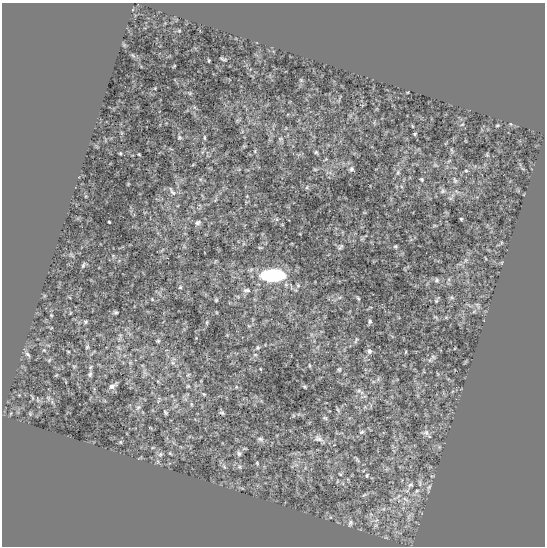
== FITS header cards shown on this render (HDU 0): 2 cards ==
NAXIS1  =                  543
NAXIS2  =                  544

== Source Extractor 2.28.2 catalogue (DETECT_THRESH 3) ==
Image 543 x 544 px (HDU 0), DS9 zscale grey, 1 PNG px = 1 image px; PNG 547 x 548 px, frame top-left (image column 1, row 544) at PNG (2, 3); no overlay
Background -0.00144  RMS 5.1e-04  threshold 0.00152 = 3 sigma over >= 5 px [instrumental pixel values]
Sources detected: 229; all 229 listed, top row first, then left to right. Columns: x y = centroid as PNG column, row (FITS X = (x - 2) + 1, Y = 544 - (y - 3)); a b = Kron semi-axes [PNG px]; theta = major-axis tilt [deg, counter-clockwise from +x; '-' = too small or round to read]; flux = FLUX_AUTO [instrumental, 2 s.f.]
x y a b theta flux
179 31 5 4 - 0.036
124 45 7 4 -54 0.051
133 55 8 5 -48 0.057
223 59 7 3 -25 0.062
209 60 3 2 - 0.037
174 66 4 2 - 0.032
301 80 6 5 - 0.055
155 88 4 3 - 0.028
407 92 3 2 - 0.03
190 93 7 5 -16 0.054
339 99 10 2 66 0.049
194 107 6 4 -71 0.047
288 114 4 3 - 0.025
238 120 4 3 - 0.046
374 123 7 4 84 0.042
462 124 7 4 28 0.056
510 124 5 4 - 0.041
497 125 3 3 - 0.046
412 126 4 2 - 0.03
286 128 5 4 - 0.035
121 133 6 4 -89 0.038
415 134 3 3 - 0.054
179 137 7 7 - 0.08
204 138 7 4 -83 0.059
281 139 9 6 -70 0.08
105 140 6 4 90 0.032
466 141 3 2 - 0.026
446 143 5 3 - 0.027
244 146 5 4 - 0.039
97 147 6 3 -19 0.032
255 151 5 5 - 0.049
452 151 7 3 -84 0.057
316 152 4 3 - 0.057
120 153 3 3 - 0.04
139 154 3 2 - 0.036
487 155 5 4 - 0.045
326 159 6 3 32 0.035
449 161 8 4 36 0.052
193 165 5 3 - 0.031
435 165 7 6 - 0.068
239 169 6 4 19 0.047
315 169 6 3 -8 0.044
351 169 6 6 - 0.098
523 169 8 4 -35 0.045
466 171 5 4 - 0.049
398 172 9 6 82 0.11
329 173 11 4 -4 0.086
200 179 5 5 - 0.054
421 179 6 5 - 0.052
455 180 10 6 -56 0.11
128 184 3 2 - 0.031
401 186 7 4 -59 0.051
307 187 6 6 - 0.063
172 191 15 6 -53 0.14
443 191 7 6 - 0.094
457 192 10 5 -33 0.11
86 196 4 4 - 0.034
202 196 7 2 -46 0.035
247 196 4 3 - 0.026
450 198 8 5 -11 0.068
215 199 10 4 64 0.066
200 205 8 4 -35 0.063
145 212 4 2 - 0.026
446 212 6 3 -19 0.029
364 213 5 2 - 0.03
276 219 8 5 -1 0.073
461 219 3 3 - 0.044
109 222 3 3 - 0.04
198 223 8 7 - 0.12
282 225 4 2 - 0.028
434 225 7 3 0 0.047
342 232 6 3 -71 0.033
262 234 6 3 71 0.033
366 236 5 3 - 0.026
362 239 5 4 - 0.051
411 240 6 4 2 0.048
501 243 6 4 81 0.04
292 244 4 2 - 0.026
184 246 6 6 - 0.059
395 246 4 4 - 0.056
260 247 6 2 -5 0.041
340 247 7 5 39 0.081
162 250 6 3 45 0.046
71 255 9 5 -48 0.07
113 256 6 5 - 0.047
485 258 4 2 - 0.028
465 260 10 6 53 0.13
215 261 5 3 - 0.04
84 265 6 3 46 0.072
405 269 6 3 -70 0.026
251 270 10 5 28 0.11
273 275 20 10 -1 4.2
449 279 8 4 -83 0.068
437 280 8 6 -70 0.097
298 285 9 6 -87 0.096
180 287 5 5 - 0.051
246 290 10 6 9 0.13
159 293 9 4 -55 0.075
44 296 6 3 72 0.036
69 297 4 2 - 0.03
238 297 7 5 -18 0.049
340 297 8 5 19 0.093
358 298 6 3 -59 0.055
451 298 7 6 - 0.072
152 299 4 4 - 0.037
254 299 6 3 -71 0.036
216 300 5 3 - 0.05
436 301 8 5 74 0.062
478 306 11 6 -56 0.11
370 308 8 3 24 0.043
474 311 7 5 42 0.063
115 312 5 4 - 0.069
216 312 4 3 - 0.032
51 315 5 4 - 0.04
436 317 7 4 -44 0.059
446 317 5 5 - 0.046
85 322 6 5 - 0.064
207 322 6 5 - 0.054
369 322 5 3 - 0.081
249 326 5 5 - 0.051
51 328 3 2 - 0.026
227 335 4 4 - 0.036
311 335 8 4 -82 0.079
392 336 6 4 -20 0.038
120 337 17 7 76 0.24
196 338 2 2 - 0.021
356 340 7 3 67 0.068
158 341 5 4 - 0.062
48 345 6 4 -19 0.046
87 347 8 5 74 0.074
318 347 6 4 71 0.051
258 348 8 6 34 0.088
455 348 3 2 - 0.025
44 350 5 5 - 0.061
369 351 7 6 - 0.12
68 352 3 2 - 0.038
93 352 7 3 37 0.047
406 352 4 2 - 0.04
27 354 11 4 -50 0.1
255 355 6 5 - 0.077
433 357 8 8 - 0.094
49 360 7 5 66 0.058
430 360 9 6 28 0.099
465 362 6 3 60 0.037
130 363 6 5 - 0.062
172 363 11 7 -60 0.15
74 366 6 6 - 0.057
309 366 5 4 - 0.043
90 367 7 5 53 0.063
260 369 3 2 - 0.027
339 369 6 5 - 0.055
423 371 5 3 - 0.028
145 373 14 7 -89 0.14
90 374 8 4 79 0.095
438 374 6 4 -88 0.037
56 375 5 4 - 0.04
188 375 7 5 28 0.076
378 379 8 5 71 0.084
158 381 5 4 - 0.044
201 381 4 3 - 0.027
66 382 5 3 - 0.028
113 386 9 4 31 0.19
188 386 6 4 14 0.049
236 387 5 4 - 0.041
305 387 4 3 - 0.048
359 391 8 6 50 0.094
362 392 9 6 -47 0.11
204 394 7 4 -27 0.058
19 395 3 3 - 0.029
172 396 4 2 - 0.025
364 396 13 6 6 0.14
32 397 6 3 -69 0.051
48 398 10 7 -73 0.13
38 399 10 5 -73 0.08
185 399 8 6 -46 0.1
159 400 10 5 63 0.081
191 404 6 5 - 0.059
176 406 9 3 48 0.056
138 407 10 8 20 0.16
365 407 6 6 - 0.061
338 410 9 4 -63 0.06
165 412 6 4 -67 0.062
222 412 6 4 -45 0.08
11 413 7 3 71 0.04
30 413 6 4 -76 0.05
293 415 5 4 - 0.046
325 418 7 4 -22 0.068
151 428 4 2 - 0.033
362 432 8 6 19 0.097
426 433 12 8 -4 0.17
260 439 9 8 - 0.12
319 439 18 9 -33 0.25
120 442 5 5 - 0.052
393 446 8 5 -58 0.074
181 447 5 3 - 0.033
439 447 6 5 - 0.058
153 448 7 3 8 0.043
244 448 7 3 0 0.044
170 453 4 3 - 0.043
239 453 8 6 -76 0.12
160 454 9 7 29 0.13
140 457 4 2 - 0.032
357 459 13 4 -47 0.098
257 463 6 4 -80 0.045
296 465 10 4 8 0.12
224 466 9 5 -65 0.093
239 467 8 7 - 0.11
305 468 6 4 73 0.05
387 469 8 5 21 0.085
340 474 8 5 30 0.072
367 475 6 5 - 0.06
348 479 6 4 -70 0.045
337 481 6 3 71 0.038
420 482 13 7 89 0.16
410 485 12 7 48 0.19
242 488 6 3 -18 0.038
429 488 15 7 76 0.16
417 491 11 6 44 0.16
365 495 13 4 23 0.1
406 499 16 7 -38 0.31
403 508 5 5 - 0.062
383 509 9 6 -7 0.13
371 515 10 7 76 0.13
409 516 18 6 64 0.22
330 517 5 3 - 0.028
375 520 16 5 8 0.16
350 523 11 7 71 0.13
375 525 8 6 39 0.083
386 537 6 4 -1 0.042